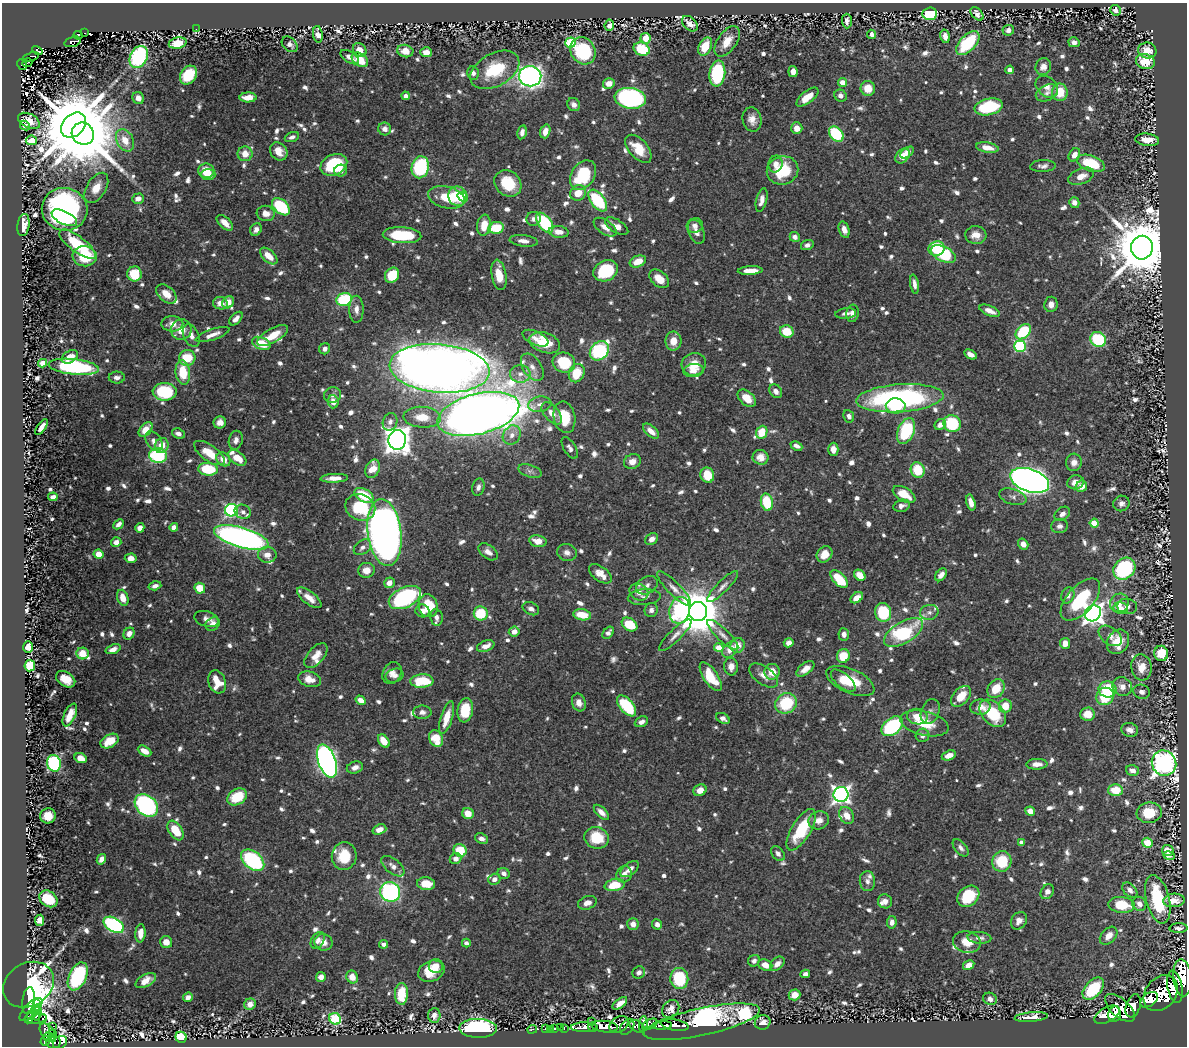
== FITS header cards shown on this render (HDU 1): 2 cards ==
NAXIS1  =                 1185
NAXIS2  =                 1044

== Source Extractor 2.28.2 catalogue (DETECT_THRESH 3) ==
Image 1185 x 1044 px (HDU 1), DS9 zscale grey, 1 PNG px = 1 image px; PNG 1189 x 1048 px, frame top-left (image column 1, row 1044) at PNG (2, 3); each listed source drawn as its Kron ellipse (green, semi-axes under 4 px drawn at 4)
Background 0.804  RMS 0.0092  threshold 0.0275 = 3 sigma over >= 5 px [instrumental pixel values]
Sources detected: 1094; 1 with non-positive FLUX_AUTO (blend fragments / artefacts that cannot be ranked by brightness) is neither listed nor drawn; of the other 1093, the 500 brightest by FLUX_AUTO listed and drawn (593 fainter detections omitted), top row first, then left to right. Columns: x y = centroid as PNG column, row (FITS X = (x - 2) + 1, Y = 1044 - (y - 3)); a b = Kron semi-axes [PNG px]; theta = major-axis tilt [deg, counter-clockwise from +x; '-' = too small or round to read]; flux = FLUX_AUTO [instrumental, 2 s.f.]
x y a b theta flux
1116 10 5 5 - 3.1
930 14 7 6 - 43
977 14 8 5 -46 2.9
847 21 7 5 -89 2.8
690 24 9 6 -44 4.2
609 25 5 5 - 5
196 29 2 2 - 3.8
1008 30 6 5 - 3
84 33 3 2 - 3.9
318 34 8 5 -83 4.7
872 34 4 4 - 2.6
78 35 4 2 - 23
945 36 7 4 -76 4.1
646 38 5 5 - 16
727 41 17 9 55 8.5
73 42 8 5 18 26
570 42 5 5 - 50
1074 42 5 5 - 3.2
178 43 9 5 12 14
968 43 15 7 47 40
290 44 9 6 -43 3.3
705 46 9 6 66 16
642 49 8 6 -23 27
37 50 5 2 - 3
360 50 7 6 - 7.6
1147 50 9 8 - 7.7
405 51 8 6 -13 6.8
583 51 14 12 -57 44
426 52 6 5 - 5.3
30 57 8 4 18 29
139 57 12 8 63 77
350 57 10 5 -33 4
360 60 9 6 -35 14
1145 62 9 7 -18 20
27 63 5 3 - 8.3
22 65 6 4 -60 28
1043 67 9 7 65 4.6
495 70 26 16 29 32
1010 70 4 4 - 4.9
793 71 5 4 - 5.6
473 73 7 6 - 2.7
717 74 13 8 82 55
188 75 10 7 55 28
530 76 11 10 - 250
842 82 4 4 - 7.4
609 84 6 5 - 5.6
1047 87 12 9 -42 4.1
868 88 7 7 - 11
1060 92 9 8 - 13
1047 93 12 7 26 3.3
405 96 4 3 - 3
840 96 6 5 - 3
248 97 8 5 2 7.4
807 97 13 6 39 10
138 98 6 5 - 4.4
630 98 16 10 -8 150
574 104 7 6 - 3.3
989 107 14 8 13 36
752 119 12 9 -76 5.6
29 121 11 7 -27 10
74 125 14 10 45 8000
25 126 5 4 - 3.6
797 128 6 5 - 6
385 129 6 6 - 3.4
545 131 7 5 72 5.5
522 132 7 4 78 3.2
83 134 11 10 - 4600
836 134 8 6 -49 43
292 137 7 4 21 2.6
31 140 5 4 - 15
125 140 12 8 -62 10
1147 140 12 6 -6 7.2
987 148 11 5 -10 7.2
638 149 17 9 -48 16
279 151 10 8 -48 7.8
907 153 7 4 37 4
245 154 7 7 - 7.5
1074 155 7 5 59 5
903 156 8 6 48 11
1091 163 14 7 -19 25
775 164 8 7 - 4
334 165 14 10 26 37
1043 166 13 6 4 2.7
420 167 11 8 76 63
783 170 16 14 19 28
206 171 8 7 - 13
341 171 6 6 - 4.1
208 175 7 5 1 9.3
583 175 16 11 56 38
1081 176 14 7 22 7.1
508 183 14 12 -38 22
96 188 17 9 58 10
578 193 8 7 - 9
458 196 10 9 - 22
446 197 18 10 -14 19
463 197 5 4 - 7
138 199 6 5 - 4.2
762 200 12 5 76 4.4
598 201 12 7 -52 59
1074 203 5 5 - 3.5
281 207 10 6 -43 50
65 209 23 21 -13 170
266 213 9 7 -8 5.4
64 218 14 6 -25 32
534 219 7 7 - 2.9
225 223 10 5 -42 6.2
545 223 11 6 -53 56
23 225 11 6 82 7
484 225 10 6 82 10
617 226 13 6 -33 4.5
695 226 8 7 - 3.2
605 227 13 7 -35 5
496 228 7 6 - 21
256 230 7 5 61 2.8
844 230 8 5 -71 4.3
559 232 10 6 -7 5.5
696 232 13 8 -69 4.3
402 235 19 8 -3 27
976 235 10 9 - 6.4
795 237 5 4 - 3.3
524 241 14 5 -6 4.2
77 244 22 8 -37 32
807 245 6 5 - 2.6
1142 248 12 11 - 5500
936 249 8 7 - 30
943 254 13 7 -26 51
85 256 12 10 -6 25
269 256 10 6 -43 9.2
638 261 8 5 21 9.8
606 271 13 10 28 34
750 271 12 4 3 7
134 274 7 7 - 21
392 275 8 6 57 18
499 275 15 7 -81 11
659 279 11 7 -41 8.7
914 284 9 4 -81 3.1
166 294 12 7 -40 7.9
344 299 8 6 19 42
228 302 6 5 - 7.1
220 303 7 6 - 5.8
1051 304 8 6 82 4.2
356 309 13 7 -89 4.3
990 311 11 5 -22 5.9
846 313 10 5 7 2.6
852 313 8 6 83 3.5
236 319 8 5 48 3.6
172 324 11 7 1 5.7
181 330 10 10 - 8.2
787 331 7 6 - 17
1023 332 9 6 46 38
213 334 18 5 19 4.5
273 335 17 7 30 14
191 336 12 7 -64 4
535 338 14 6 -25 5
1098 339 8 7 - 40
673 341 9 8 - 8.2
261 343 10 6 -21 17
545 343 16 10 -19 21
1020 346 6 5 - 65
325 349 6 5 - 3.4
599 351 10 8 46 67
971 354 7 4 -29 4.8
70 357 9 5 30 6.9
187 358 8 8 - 17
43 363 4 4 - 13
564 363 11 10 - 29
694 364 12 11 - 11
74 367 25 7 -6 83
532 367 15 9 -55 5.8
439 368 50 24 -5 1200
694 371 10 6 5 4.7
183 373 12 7 -83 18
577 373 9 7 67 19
520 374 10 9 - 5.2
117 377 8 6 0 2.7
776 391 7 6 - 3.1
165 392 12 9 1 36
332 395 8 8 - 2.9
747 398 10 7 -41 9.2
900 398 44 14 4 160
333 402 6 5 - 6.1
540 404 12 7 10 4.1
896 406 10 7 -3 22
552 413 13 7 -49 6.6
478 414 42 20 14 1000
849 416 6 5 - 2.8
422 417 19 10 -4 13
564 417 16 10 -78 20
220 422 6 6 - 4.3
390 422 9 7 72 3
952 424 8 8 - 34
940 425 6 5 - 3.7
42 427 9 3 54 3.8
146 430 8 5 48 10
651 431 10 5 -41 5.3
906 431 14 8 68 49
762 432 6 5 - 13
178 434 6 5 - 3.3
512 435 10 8 56 4.5
236 440 9 7 76 3.4
397 440 10 8 84 830
154 441 11 7 -54 4.6
162 445 8 6 69 8.6
796 446 6 4 -25 3.1
570 448 12 6 -58 2.6
833 449 6 5 - 5.5
209 453 18 8 -35 13
158 455 9 7 -7 54
761 457 8 7 - 5.6
237 458 10 6 -36 9.7
223 459 8 6 -48 5.6
632 461 8 7 - 5.3
1074 462 9 8 - 4.5
208 469 10 6 -5 30
373 469 9 7 65 9.6
918 470 8 7 - 21
530 471 12 6 -18 2.6
707 475 8 6 -67 14
334 478 14 4 2 6
1030 480 20 11 -19 700
1075 482 8 7 - 5.8
1081 486 6 5 - 6.1
478 487 9 6 75 2.7
904 494 12 7 -30 13
364 495 10 6 -30 23
53 497 5 4 - 2.5
1013 497 14 7 -17 3.2
767 502 9 6 -79 27
971 502 8 4 -75 4.7
1121 503 8 7 - 3
901 506 8 6 13 3.2
360 507 15 13 -21 31
231 510 6 6 - 120
243 512 8 7 - 2.7
1062 514 8 6 39 3.1
1094 523 4 4 - 19
118 524 6 4 44 2.6
1060 526 8 7 - 2.8
174 527 4 4 - 3.9
140 528 5 4 - 3.7
385 533 33 16 -83 770
241 538 28 10 -16 280
652 539 7 5 39 4.3
538 541 9 6 -12 7.3
116 542 5 5 - 3.3
1023 544 6 5 - 4
362 547 10 6 38 3
488 552 11 6 -38 3.7
567 553 10 8 -19 3.5
99 554 5 4 - 7.6
824 554 9 7 48 6.4
267 555 9 8 - 5.5
131 558 6 4 1 4.5
1124 569 12 10 44 75
366 570 8 7 - 6.5
600 574 13 7 -36 7.5
860 575 6 5 - 9.8
941 575 7 5 53 3.6
839 579 11 6 -46 22
389 583 5 5 - 4.7
647 585 11 8 30 3.7
155 586 6 4 15 3.1
722 587 21 6 45 4.1
200 588 5 5 - 14
674 589 23 6 -45 5.1
639 592 10 8 -30 6
1068 595 8 6 67 3.7
644 597 16 8 5 3.3
123 598 8 5 -73 7.8
309 598 15 6 -38 6.4
405 598 17 10 26 98
857 598 7 5 35 7.6
1080 600 25 13 48 41
1119 603 10 9 - 6.1
428 606 11 9 -74 17
1127 607 10 7 -6 3.4
1121 608 7 6 - 2.8
531 609 8 6 -26 3.2
651 610 7 6 - 2.6
680 610 13 10 78 55
422 611 7 6 - 4.9
698 611 9 9 - 3100
883 612 9 8 - 30
929 612 9 7 13 2.7
481 613 7 7 - 26
1093 613 8 7 - 450
582 615 9 5 -9 13
436 617 8 6 -80 2.6
206 619 12 7 -18 3.8
213 624 8 6 38 4.2
629 624 8 6 -32 19
514 631 5 5 - 5
903 632 22 10 30 65
608 633 7 4 49 2.7
129 634 6 5 - 4.2
844 634 6 5 - 3.3
675 635 22 6 44 4.5
723 635 21 6 -44 4.2
1110 636 13 8 -36 4.6
1118 642 13 10 57 10
789 643 5 4 - 4.1
1065 643 5 5 - 5.9
738 645 7 7 - 6.5
486 646 9 5 21 5.4
28 647 6 5 - 5.1
719 648 5 4 - 9.7
113 649 8 4 20 3.7
730 649 9 6 48 6.8
1161 653 7 7 - 17
83 654 6 5 - 12
316 656 15 8 49 6.7
843 656 7 6 - 14
30 666 6 5 - 31
731 667 9 7 -88 4.4
1141 667 13 10 -82 10
805 669 10 5 38 4.8
772 672 8 7 - 9
392 673 11 9 59 4.8
763 675 16 8 -36 4.9
395 676 9 6 21 2.9
711 677 17 7 -56 20
66 679 10 7 -34 10
309 679 12 7 -15 7.4
422 681 11 6 3 24
843 681 15 7 -40 7.2
850 681 26 12 -24 19
217 682 12 8 -71 12
1122 687 10 9 - 5.3
996 689 10 7 57 14
1107 689 9 8 - 27
1141 692 8 7 - 3.3
961 696 12 8 47 12
1105 696 9 8 - 36
361 700 5 4 - 5.7
579 702 9 6 -72 4.6
786 703 11 10 - 32
626 706 12 6 -50 42
1005 706 6 6 - 11
980 707 10 7 5 5.8
465 710 12 8 81 20
930 711 13 9 68 3.4
422 712 9 6 -1 3.2
993 713 16 10 -47 28
1087 714 7 6 - 9.1
70 715 12 5 65 7.9
447 717 17 6 73 11
917 717 10 8 -9 10
723 718 7 5 -32 3
641 722 7 5 25 3.1
924 723 24 12 -13 17
892 726 12 8 39 70
1130 730 8 7 - 4.2
923 735 7 6 - 2.9
436 738 8 6 -65 17
110 741 10 6 29 11
384 741 7 5 -54 11
145 751 7 4 -28 5.8
949 755 7 4 21 5.6
80 758 6 4 -22 9.6
327 761 17 8 -70 310
54 763 8 7 - 93
1164 763 13 12 - 260
1037 764 10 5 3 4.9
355 767 8 6 15 4
1133 770 6 5 - 4.3
700 790 7 5 29 5.2
1115 790 7 6 - 15
841 794 7 7 - 270
237 797 10 7 33 21
146 805 13 10 -42 120
1030 811 5 4 - 6.1
601 812 9 5 -44 4.1
1149 813 12 10 7 21
468 814 6 5 - 8.7
847 815 9 7 -58 6.8
48 816 8 7 - 8.2
819 820 10 9 - 5.4
176 830 11 6 -56 16
379 830 7 5 20 5.9
801 830 23 9 59 30
596 838 12 10 -16 21
481 839 7 5 -22 3.2
1021 842 4 4 - 2.5
1147 843 5 5 - 17
961 848 10 6 -49 2.6
460 850 7 6 - 20
1168 851 6 5 - 8.7
778 854 8 6 -51 2.6
1169 855 6 4 -9 3.3
344 856 14 12 84 19
101 859 5 4 - 3.9
455 859 6 5 - 3.6
253 860 13 8 -40 84
1002 861 10 9 - 25
393 866 13 7 -40 3.8
630 869 11 6 38 4.2
504 873 6 5 - 2.8
624 874 8 7 - 4.4
494 879 6 5 - 3.7
867 881 10 7 -86 3.2
426 884 9 6 -6 11
615 885 10 6 11 18
1130 890 9 6 -45 3.9
390 892 10 9 - 110
1047 892 8 6 56 3.6
968 896 12 9 41 33
48 899 10 7 -36 18
1158 899 25 11 -76 49
1174 900 11 7 4 8.2
885 901 7 7 - 3.4
587 903 10 6 20 4.6
1139 904 7 6 - 4.5
1122 905 13 8 -6 22
40 920 5 4 - 6.6
1019 921 9 7 58 4
892 922 6 5 - 3.8
633 924 6 5 - 4.9
657 924 5 5 - 3.2
114 925 11 6 -29 100
1179 928 9 5 1 2.7
140 933 9 5 87 7
1109 936 10 7 46 5.8
979 938 12 6 -4 3.1
318 940 9 6 58 3.8
166 942 6 6 - 5.7
323 942 9 8 - 5.7
967 942 14 10 -11 10
466 943 4 4 - 2.8
384 944 4 4 - 2.7
754 961 6 5 - 2.9
777 964 8 5 43 4.8
765 965 7 5 -21 7
969 965 6 4 31 5.7
436 966 7 7 - 4.4
431 971 14 10 22 16
639 972 6 6 - 2.7
805 974 5 4 - 3.1
78 976 15 8 64 63
321 977 5 5 - 3.5
352 977 6 6 - 7.8
679 978 10 9 - 38
1182 978 18 9 -85 3700
146 981 11 6 30 5.7
28 985 27 21 30 130
1175 987 16 7 -80 3100
1093 989 13 8 48 37
1161 993 20 15 50 4200
401 994 11 6 88 21
794 995 6 5 - 7.8
188 997 5 4 - 3.1
990 999 7 6 - 3.7
28 1000 13 6 81 110
1149 1000 10 6 37 1300
37 1003 3 3 - 17
620 1003 8 4 37 5.7
250 1004 6 5 - 4.1
1133 1006 12 7 71 1400
1120 1008 18 9 -42 2700
671 1009 9 8 - 4.8
31 1010 15 6 46 260
37 1011 5 3 - 44
32 1014 5 3 - 190
1114 1014 8 6 80 1300
36 1015 5 3 - 62
434 1015 7 6 - 3.8
1107 1015 14 7 29 1500
1031 1017 16 5 4 6.4
29 1018 5 4 - 290
37 1019 9 4 14 100
43 1019 3 3 - 48
335 1019 6 5 - 59
591 1021 2 2 - 76
702 1022 59 13 12 300
763 1022 8 7 - 5.7
619 1024 10 7 35 910
643 1024 8 4 82 410
650 1024 8 5 28 400
662 1025 10 4 4 1000
675 1025 14 5 -9 1100
53 1026 2 2 - 10
637 1026 8 5 -32 640
560 1027 2 2 - 5.2
584 1027 13 5 1 1200
593 1027 4 3 - 440
605 1027 13 5 -7 2300
627 1027 9 6 52 270
478 1028 19 9 -1 100
545 1028 3 2 - 17
564 1028 4 3 - 190
532 1029 5 2 - 13
550 1029 2 2 - 7.2
555 1029 4 3 - 58
48 1032 10 6 -54 290
53 1034 3 2 - 42
47 1037 4 4 - 120
181 1037 5 5 - 23
52 1038 4 2 - 54
45 1041 5 4 - 300
54 1042 7 6 - 130
60 1042 7 6 - 120
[593 fainter detections neither listed nor drawn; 1 non-positive-flux detection neither listed nor drawn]